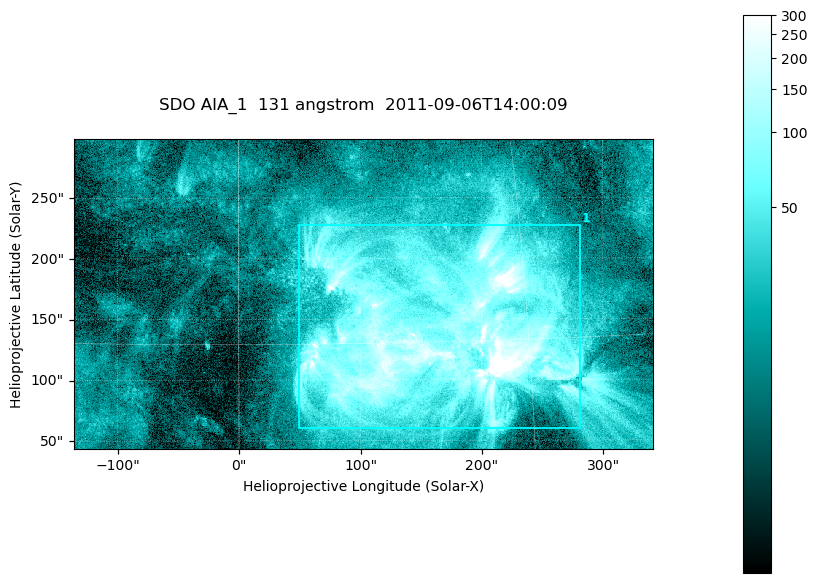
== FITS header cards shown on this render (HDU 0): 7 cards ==
TELESCOP= 'SDO     '           /
INSTRUME= 'AIA_1   '           /
WAVELNTH=                  131 /
WAVEUNIT= 'angstrom'           /
DATE-OBS= '2011-09-06T14:00:09.62' /
CTYPE1  = 'HPLN-TAN'           /
CTYPE2  = 'HPLT-TAN'           /

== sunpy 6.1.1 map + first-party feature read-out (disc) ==
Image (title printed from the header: SDO AIA_1  131 angstrom  2011-09-06T14:00:09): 794 x 424 px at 0.601 arcsec/px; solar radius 952 arcsec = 1585 px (partial field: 4.3% of the solar disc is inside the frame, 100% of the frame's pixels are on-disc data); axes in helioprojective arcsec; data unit not stated in the header (colour bar unlabelled)
Pointing: header CRPIX1/2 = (2043.22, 2045.61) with CRVAL1/2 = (0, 0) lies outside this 794 x 424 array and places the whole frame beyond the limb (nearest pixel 1.29 R_sun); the SolarSoft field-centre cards XCEN/YCEN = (102.5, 170.7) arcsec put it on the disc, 1676 arcsec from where CRPIX/CRVAL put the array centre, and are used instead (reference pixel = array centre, CRVAL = XCEN/YCEN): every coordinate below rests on XCEN/YCEN
Orientation: roll -0.139 deg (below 1 deg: not rotated)
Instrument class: DISC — disc imager (sunpy class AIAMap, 131 A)
Bright regions (active regions / flare kernels): reference = the on-disc median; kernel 7 px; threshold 5 sigma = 73.2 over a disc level ~17.1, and >= 1.15x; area >= 336 px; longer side >= 5 px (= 3 arcsec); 1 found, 1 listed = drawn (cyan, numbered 1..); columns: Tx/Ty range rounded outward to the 2 arcsec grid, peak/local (2 s.f.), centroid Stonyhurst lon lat
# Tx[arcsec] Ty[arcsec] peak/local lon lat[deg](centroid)
1 48..282 60..228 38 +10 +15